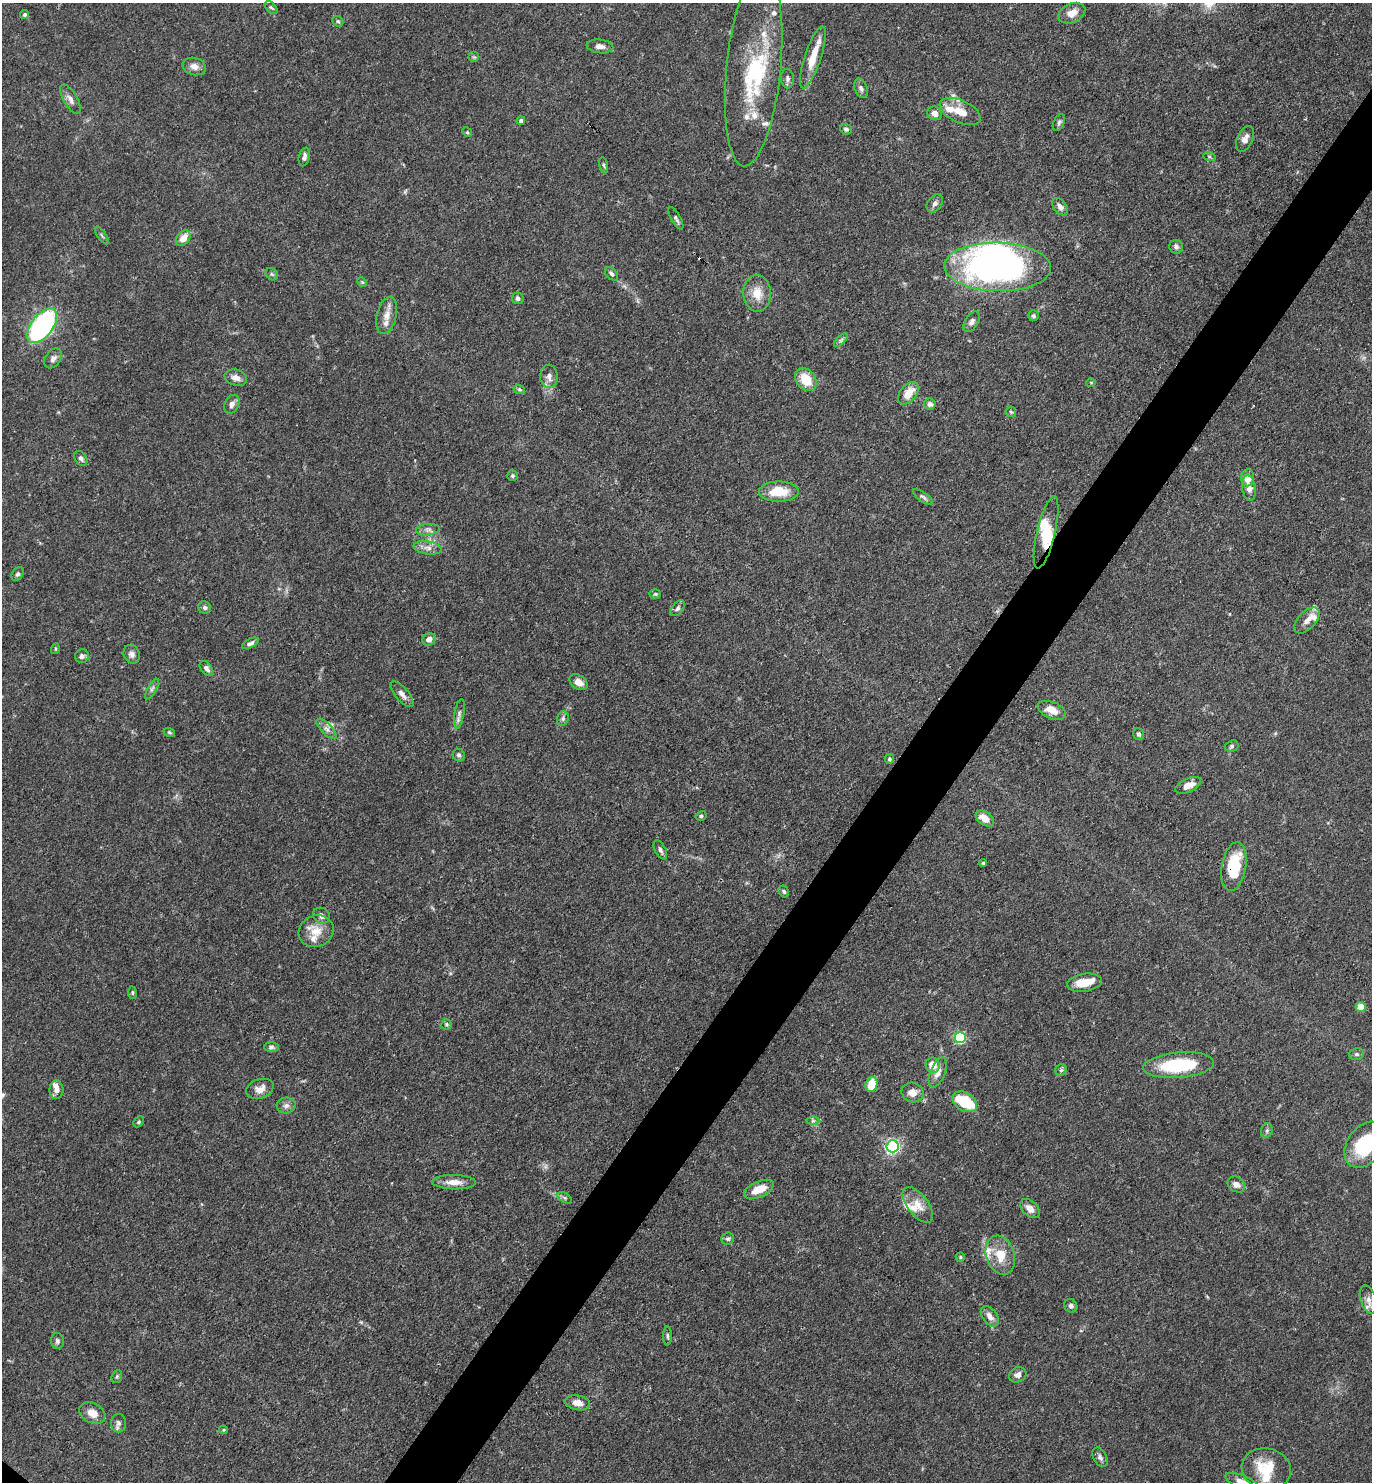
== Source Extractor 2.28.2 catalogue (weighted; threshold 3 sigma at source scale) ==
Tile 10 of 4 x 4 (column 2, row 3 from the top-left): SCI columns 1521-2890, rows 1481-2960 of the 5923 x 5919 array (HDU 1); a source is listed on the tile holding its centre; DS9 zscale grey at full resolution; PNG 1374 x 1484 px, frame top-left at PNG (2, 3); each listed source drawn as its Kron ellipse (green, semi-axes under 4 px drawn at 4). Shown black and unused: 5% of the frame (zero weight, under 3 of 4 exposures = <1% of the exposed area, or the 3 px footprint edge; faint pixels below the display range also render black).
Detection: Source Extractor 2.28.2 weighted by HDU 2 'WHT'; one run over the whole footprint, this tile lists its part. Background 0.112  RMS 0.0043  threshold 0.0194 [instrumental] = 3 sigma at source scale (4.5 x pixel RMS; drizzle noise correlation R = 1.50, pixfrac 1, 0.05/0.05 arcsec/px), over >= 5 px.
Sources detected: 161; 1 too faint to see at this stretch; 5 inside a brighter object's white glare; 1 cosmic-ray / hot-pixel residue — neither listed nor drawn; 19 inside a brighter listed object's ellipse — not listed separately; the other 135 listed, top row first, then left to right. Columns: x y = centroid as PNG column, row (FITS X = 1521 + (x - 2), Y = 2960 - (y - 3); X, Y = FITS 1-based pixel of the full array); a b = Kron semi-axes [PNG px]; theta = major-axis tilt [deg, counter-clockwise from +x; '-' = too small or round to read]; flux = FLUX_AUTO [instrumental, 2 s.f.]
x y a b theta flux
271 7 7 4 -44 0.82
1072 13 14 9 24 4.2
25 14 5 4 - 0.8
338 21 6 5 - 0.66
600 46 13 7 -6 2.4
474 57 5 5 - 0.71
813 57 32 8 72 9.2
194 66 12 8 -16 2.9
754 68 98 27 84 42
787 79 9 6 -84 1.6
861 88 10 6 -67 1.5
70 99 16 7 -60 2.6
960 111 22 11 -25 7
935 113 8 6 -28 2.9
521 120 4 4 - 0.92
1059 122 9 5 62 1
846 129 6 5 - 1
467 132 5 4 - 0.53
1245 139 14 8 66 2.7
1209 156 6 4 -19 0.66
304 157 9 5 77 1.6
604 165 8 3 -76 0.66
935 203 10 7 52 1.9
1060 207 10 6 -52 2.2
676 218 12 4 -60 1.3
102 235 10 2 -55 0.68
183 238 8 6 50 5
1176 247 7 6 - 1.2
998 267 53 24 -1 180
272 274 7 5 -44 0.78
611 274 8 5 -47 1.1
362 282 5 4 - 0.57
757 293 18 13 -87 7
518 298 6 5 - 1.1
387 315 19 10 76 4.4
1033 316 5 5 - 0.9
972 322 11 6 58 1.8
42 326 20 11 53 77
841 340 8 4 45 1
53 358 11 7 54 2
549 376 12 9 -88 2.4
236 378 11 8 -17 2.9
806 379 13 9 -54 9.6
1091 382 5 3 - 0.37
519 389 6 4 -19 0.61
908 393 13 8 51 6.6
232 404 10 7 64 2.1
930 404 6 5 - 1.8
1011 412 5 5 - 0.62
81 458 8 5 -55 1.4
513 476 5 5 - 0.8
1248 478 8 6 -88 4.6
1249 488 12 7 -81 3
779 492 20 10 0 11
923 497 11 4 -34 1.1
428 530 12 5 5 1.8
1046 532 37 9 77 8.9
428 548 14 6 -9 2.6
18 574 7 5 57 0.99
655 594 5 4 - 0.58
205 607 6 6 - 1.1
677 608 9 5 51 1.2
1307 620 16 8 46 3.5
429 639 7 6 - 2.3
250 643 9 4 26 1.6
55 649 5 3 - 0.45
132 654 9 8 - 2
82 656 7 6 - 1.5
206 668 8 5 -50 1.6
579 682 10 6 -34 3.5
152 689 11 4 60 1.1
402 694 15 6 -49 2.4
1052 710 15 8 -23 5.3
459 714 15 5 80 1.7
563 719 7 5 72 1.1
326 729 13 5 -45 2
169 732 6 4 -19 0.57
1139 734 6 5 - 0.96
1232 746 7 5 16 0.89
459 755 6 6 - 1.1
889 759 5 4 - 0.73
1188 785 14 7 25 4
701 816 5 4 - 0.96
985 818 10 6 -36 5.2
660 850 10 5 -61 1.3
983 863 4 4 - 0.48
1234 867 25 12 80 19
784 892 6 5 - 0.88
321 916 9 7 -35 1.9
316 931 18 15 23 7
1084 983 17 9 9 6.9
132 993 6 3 -82 0.55
1361 1007 5 5 - 7.7
446 1024 5 5 - 0.67
960 1037 5 5 - 49
271 1047 7 5 1 1
1357 1054 7 6 - 1
933 1065 8 7 - 5.5
1178 1065 36 12 5 27
1061 1070 6 5 - 0.9
938 1072 16 7 68 3.1
871 1085 7 6 - 9.6
260 1089 14 9 19 3.3
56 1090 9 7 -88 2.3
913 1092 11 10 - 3.2
965 1102 13 9 -30 14
286 1105 9 8 - 1.8
813 1121 6 4 0 0.7
139 1122 6 4 43 0.74
1267 1131 7 5 70 0.97
1365 1145 25 18 54 27
893 1146 6 6 - 100
454 1182 22 7 -1 4.3
1236 1184 9 7 -33 2.5
759 1189 16 8 24 6.9
565 1198 8 4 -32 0.84
918 1205 21 10 -53 5.7
1030 1209 11 7 -45 3.6
728 1239 6 6 - 0.99
1000 1255 20 14 -72 8.8
960 1257 5 4 - 0.56
1368 1300 15 8 -72 2.9
1071 1306 7 6 - 1.3
990 1316 11 7 -54 3
668 1336 9 3 -90 0.73
57 1341 8 6 -86 1.2
1018 1375 9 7 30 2.1
117 1377 6 5 - 0.72
577 1403 13 7 -11 3.6
92 1413 14 9 -28 4.7
119 1423 9 7 -86 1.7
224 1430 4 4 - 0.5
1100 1457 10 6 -62 1.5
1266 1469 25 20 -13 14
1242 1482 18 6 -22 4.5
Overlapping masked pixels (flux is a lower limit): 2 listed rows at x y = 1046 532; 1234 867
Isophote crosses this tile's border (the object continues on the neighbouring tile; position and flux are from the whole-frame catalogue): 2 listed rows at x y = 1365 1145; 1242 1482